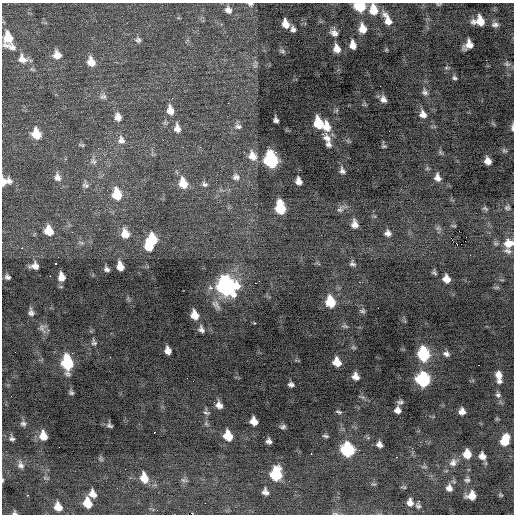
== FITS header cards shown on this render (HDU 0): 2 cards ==
NAXIS1  =                  512 / Axis length
NAXIS2  =                  512 / Axis length

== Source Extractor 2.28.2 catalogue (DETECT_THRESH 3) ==
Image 512 x 512 px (HDU 0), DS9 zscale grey, 1 PNG px = 1 image px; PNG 516 x 516 px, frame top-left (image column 1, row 512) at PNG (2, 3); no overlay
Background -0.356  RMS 1.1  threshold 3.28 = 3 sigma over >= 5 px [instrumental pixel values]
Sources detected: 170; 1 with non-positive FLUX_AUTO (blend fragments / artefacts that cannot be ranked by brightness) is not listed; the other 169 listed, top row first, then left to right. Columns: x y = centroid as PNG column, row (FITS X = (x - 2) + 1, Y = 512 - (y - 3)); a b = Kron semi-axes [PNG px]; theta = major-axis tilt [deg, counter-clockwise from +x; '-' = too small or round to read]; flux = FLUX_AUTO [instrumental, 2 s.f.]
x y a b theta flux
250 4 7 5 -10 180
438 4 6 4 -7 91
360 6 8 6 -11 3400
228 10 10 8 -50 410
373 10 11 8 -78 1300
387 19 15 7 -65 810
479 21 11 9 0 1200
3 22 4 4 - 87
285 24 8 6 -74 710
495 25 9 7 -7 290
362 28 8 6 -78 840
293 29 6 5 - 250
334 33 9 7 -47 380
8 37 12 9 -72 1300
138 40 8 8 - 240
353 45 8 5 -78 620
468 45 10 7 47 700
10 46 19 7 -21 560
337 49 8 6 -72 590
386 50 6 3 18 69
282 51 8 5 -10 160
57 55 11 10 - 620
22 59 14 12 -39 770
91 62 12 9 -72 800
507 64 10 7 -28 220
255 66 7 5 32 160
454 78 6 5 - 150
425 92 11 8 -68 290
103 96 10 8 -13 300
383 99 7 6 - 340
170 110 12 8 -79 680
423 114 11 8 -66 500
118 117 11 8 -72 510
276 120 5 5 - 200
318 123 10 7 -73 1900
238 126 10 7 -5 290
327 126 12 9 -76 850
512 127 9 3 90 180
177 128 11 7 -80 480
389 131 2 2 - 34
36 134 10 8 -70 1500
322 134 3 2 - 130
327 138 13 8 -54 510
121 140 13 10 -78 530
329 144 7 6 - 230
81 145 9 4 -11 120
384 146 5 3 - 99
504 151 8 6 -34 160
276 152 3 2 - 190
440 152 8 4 -32 130
252 156 13 10 -61 800
271 160 11 8 -78 10000
93 161 10 8 -64 340
488 161 7 6 - 530
342 171 7 5 -64 240
57 177 12 9 -76 430
236 177 11 9 -21 400
437 178 9 7 -72 450
9 181 9 7 -45 310
299 181 7 5 -71 430
3 182 8 6 71 680
183 183 13 9 -74 1300
205 184 9 7 -30 250
85 185 10 8 -47 260
116 194 11 9 -80 2000
280 207 11 7 -80 2800
507 208 9 8 - 260
340 209 10 8 44 290
485 209 9 5 -27 170
354 224 10 7 -82 490
454 226 6 3 -1 93
438 228 8 6 -25 200
49 231 9 8 - 1200
388 233 8 7 - 340
125 234 11 9 -73 820
152 239 11 9 -70 2000
452 240 3 2 - 130
81 243 7 4 -3 130
509 243 13 12 - 1000
456 244 2 2 - 59
148 247 10 8 -58 1200
22 248 3 2 - 380
508 251 12 7 -14 350
470 255 2 2 - 53
55 263 3 2 - 96
352 264 9 7 -35 220
35 266 9 6 3 500
120 266 8 6 -75 700
107 269 5 4 - 200
434 272 5 4 - 140
50 276 2 2 - 690
7 277 5 4 - 200
61 277 8 6 -81 610
446 279 8 7 - 700
258 281 6 2 32 230
226 286 13 11 -50 18000
497 287 8 4 0 120
330 302 10 8 -76 2100
216 305 18 8 -51 480
378 308 2 2 - 240
362 311 7 6 - 160
31 312 9 6 -79 290
195 315 9 7 -70 920
254 323 4 3 - 55
345 326 8 4 -20 140
42 328 14 9 -75 340
201 329 10 8 -68 310
94 342 8 6 -74 180
353 347 7 4 -7 110
168 350 7 6 - 490
15 352 2 2 - 34
423 354 10 8 -79 5000
446 354 8 6 -23 250
337 362 8 7 - 910
67 363 12 7 -82 5000
499 375 9 7 -70 570
356 376 7 6 - 440
423 380 10 9 - 6400
499 381 7 5 -21 220
291 384 5 4 - 200
71 393 5 4 - 150
498 395 7 6 - 190
400 402 7 5 20 180
219 405 7 6 - 420
397 410 6 5 - 360
462 411 6 6 - 470
339 412 7 4 -14 130
206 413 9 4 -14 150
254 421 7 6 - 750
23 424 7 6 - 190
110 425 8 5 -22 160
283 427 6 4 10 170
154 432 2 2 - 150
43 436 9 7 -77 870
228 436 9 7 -69 1500
325 436 8 4 -10 130
12 438 6 5 - 170
505 440 11 7 71 1600
269 441 5 5 - 250
379 444 6 5 - 330
348 450 9 8 - 6800
311 454 2 2 - 53
467 454 8 7 - 1100
482 456 7 6 - 450
397 457 2 2 - 67
101 459 8 5 -72 120
453 462 11 9 55 440
21 465 11 7 -68 320
424 467 8 4 -8 110
276 474 10 8 89 3500
144 478 12 8 -71 960
2 480 5 3 - 80
184 480 10 5 -18 160
467 480 8 7 - 190
374 484 7 3 -5 83
449 488 8 7 - 390
265 492 7 5 -64 320
93 494 8 6 -62 580
28 495 3 2 - 620
500 495 6 4 -39 90
471 496 8 7 - 870
419 501 2 2 - 240
410 502 7 6 - 410
87 503 9 7 -74 1300
205 503 3 2 - 54
418 506 5 4 - 160
58 507 9 7 -68 860
14 513 6 5 - 150
335 513 8 3 -13 110
At the frame edge (FLAGS 8, measured only in part): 11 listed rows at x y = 250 4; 438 4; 360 6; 373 10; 3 22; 512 127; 3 182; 509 243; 2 480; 14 513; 335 513
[1 non-positive-flux detection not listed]